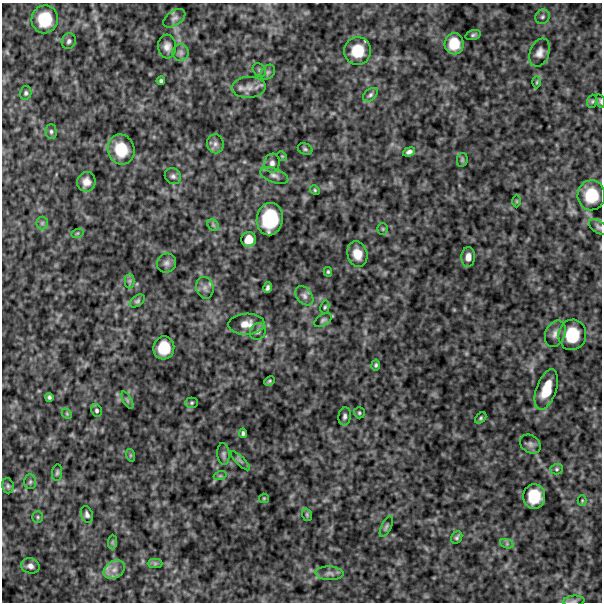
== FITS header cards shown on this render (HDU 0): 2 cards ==
NAXIS1  =                  600
NAXIS2  =                  600

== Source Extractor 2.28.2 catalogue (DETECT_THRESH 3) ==
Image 600 x 600 px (HDU 0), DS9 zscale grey, 1 PNG px = 1 image px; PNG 604 x 604 px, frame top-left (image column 1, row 600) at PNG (2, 3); each listed source drawn as its Kron ellipse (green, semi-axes under 4 px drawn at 4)
Background 491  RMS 120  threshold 365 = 3 sigma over >= 5 px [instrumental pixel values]
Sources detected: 92; all 92 listed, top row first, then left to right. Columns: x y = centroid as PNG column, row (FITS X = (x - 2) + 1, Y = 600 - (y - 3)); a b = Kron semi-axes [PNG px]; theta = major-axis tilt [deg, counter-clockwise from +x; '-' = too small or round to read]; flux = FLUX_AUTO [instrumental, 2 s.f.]
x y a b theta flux
542 17 7 6 - 22000
174 18 12 7 35 33000
45 19 14 13 - 260000
473 35 8 4 15 16000
69 41 8 7 - 25000
454 44 10 9 - 150000
167 47 12 9 -86 50000
358 51 14 13 - 200000
181 52 8 8 - 31000
539 53 14 9 68 53000
259 70 7 6 - 19000
268 72 8 6 48 21000
161 81 4 4 - 16000
537 82 6 4 89 11000
249 87 17 10 3 73000
26 93 7 5 76 19000
370 95 8 5 39 20000
592 101 7 5 70 14000
600 101 7 3 -74 11000
51 131 7 5 -89 19000
215 144 9 8 - 36000
121 149 15 13 -75 230000
305 149 7 5 -23 16000
409 152 6 4 21 27000
282 156 5 4 - 8800
462 160 7 5 79 14000
272 163 9 7 81 38000
274 175 15 7 -20 40000
173 176 8 7 - 27000
86 182 10 9 - 63000
315 190 5 4 - 10000
591 195 15 14 - 260000
517 201 6 4 -89 9600
270 219 16 13 80 440000
42 223 6 6 - 18000
213 225 6 5 - 15000
599 227 11 6 -34 23000
383 229 5 5 - 12000
77 234 6 4 20 11000
249 239 7 7 - 90000
357 254 13 10 -73 110000
468 257 10 7 86 53000
166 263 10 9 - 33000
328 272 5 4 - 11000
130 281 7 5 90 19000
205 288 11 8 -73 40000
267 288 5 3 - 20000
304 296 11 7 -51 36000
137 301 8 5 37 17000
325 307 6 4 79 12000
323 320 9 5 34 19000
246 324 18 10 2 98000
258 331 9 7 49 29000
555 334 14 9 66 54000
572 335 15 14 - 280000
164 348 11 10 - 190000
376 365 5 4 - 14000
270 381 6 4 28 11000
546 390 21 10 70 200000
49 397 4 4 - 17000
127 400 10 4 -60 19000
192 403 6 5 - 13000
97 410 6 5 - 17000
359 413 5 5 - 12000
67 414 6 4 -46 11000
345 416 9 6 82 24000
481 418 6 4 42 13000
243 433 4 3 - 14000
530 444 11 8 -36 31000
223 454 11 6 -86 25000
130 455 6 4 -72 12000
240 461 13 3 -45 20000
557 469 6 5 - 15000
57 472 8 5 82 15000
220 476 6 4 18 13000
30 482 7 6 - 17000
8 486 8 5 -75 18000
534 496 12 11 - 230000
264 498 5 4 - 9000
582 501 5 4 - 9200
87 514 8 5 -69 26000
307 515 6 4 -70 13000
38 517 6 5 - 14000
386 527 11 5 65 20000
457 538 6 5 - 17000
112 542 7 4 89 16000
507 544 7 4 -18 17000
155 563 7 4 0 18000
30 566 9 7 -15 40000
114 570 11 8 32 63000
329 573 14 7 -3 40000
574 601 11 5 5 23000
At the frame edge (FLAGS 8, measured only in part): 3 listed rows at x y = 600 101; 599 227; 574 601